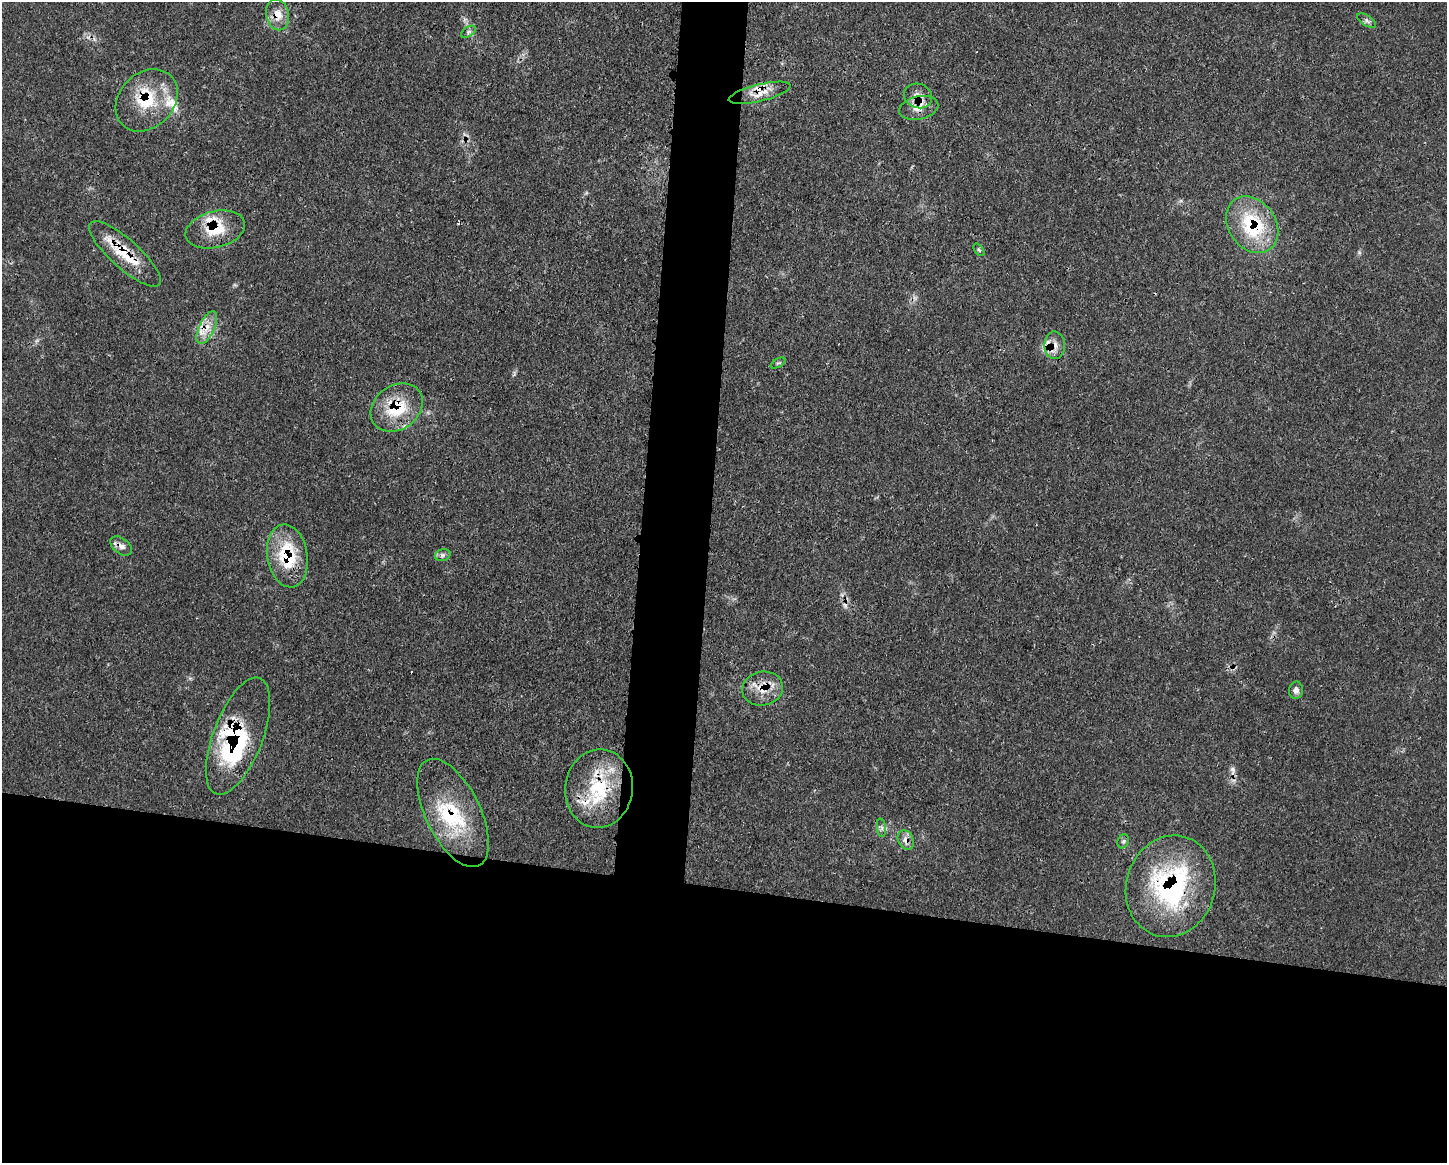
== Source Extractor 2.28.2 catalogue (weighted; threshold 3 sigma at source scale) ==
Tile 11 of 3 x 4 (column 2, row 4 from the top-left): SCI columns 1567-3011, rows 10-1170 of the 4688 x 4656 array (HDU 1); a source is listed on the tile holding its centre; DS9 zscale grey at full resolution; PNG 1449 x 1165 px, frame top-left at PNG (2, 2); each listed source drawn as its Kron ellipse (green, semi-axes under 4 px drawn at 4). Shown black and unused: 27% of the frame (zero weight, under 3 of 4 exposures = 2% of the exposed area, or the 3 px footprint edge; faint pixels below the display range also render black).
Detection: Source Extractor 2.28.2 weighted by HDU 2 'WHT'; one run over the whole footprint, this tile lists its part. Background 0.0546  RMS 0.0033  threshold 0.0148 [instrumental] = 3 sigma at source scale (4.5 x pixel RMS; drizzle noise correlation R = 1.50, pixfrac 1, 0.05/0.05 arcsec/px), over >= 5 px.
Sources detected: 38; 2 cosmic-ray / hot-pixel residue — neither listed nor drawn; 9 inside a brighter listed object's ellipse — not listed separately; the other 27 listed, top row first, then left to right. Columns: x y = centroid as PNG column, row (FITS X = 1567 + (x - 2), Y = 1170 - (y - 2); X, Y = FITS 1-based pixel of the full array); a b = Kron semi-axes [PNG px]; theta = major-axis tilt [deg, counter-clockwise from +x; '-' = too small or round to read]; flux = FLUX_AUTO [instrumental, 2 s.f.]
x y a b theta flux
278 15 16 11 -78 4.4
1367 21 10 5 -34 1.1
468 32 8 5 32 0.84
760 93 31 8 14 4.7
918 96 14 12 -21 3.7
147 100 34 27 46 17
919 108 20 11 13 4
1252 225 30 23 -55 24
215 229 30 18 14 11
979 250 7 3 -53 0.5
125 254 46 14 -42 12
207 328 18 7 64 3.9
1055 345 14 10 -89 3.2
778 363 8 3 30 0.48
397 407 28 22 36 16
121 546 12 7 -38 1.9
443 555 8 6 16 0.91
287 556 32 20 -81 19
763 689 20 17 11 6.7
1296 690 9 7 89 1.3
238 736 62 25 69 45
599 789 39 34 83 24
453 813 59 27 -64 25
881 828 9 4 -82 0.9
906 840 10 7 -63 2.1
1123 841 7 5 68 0.67
1171 886 51 44 73 49
Overlapping masked pixels (flux is a lower limit): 18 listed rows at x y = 278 15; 760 93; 918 96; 147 100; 919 108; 1252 225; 215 229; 125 254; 207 328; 1055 345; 397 407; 287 556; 763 689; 238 736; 599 789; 453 813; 906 840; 1171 886